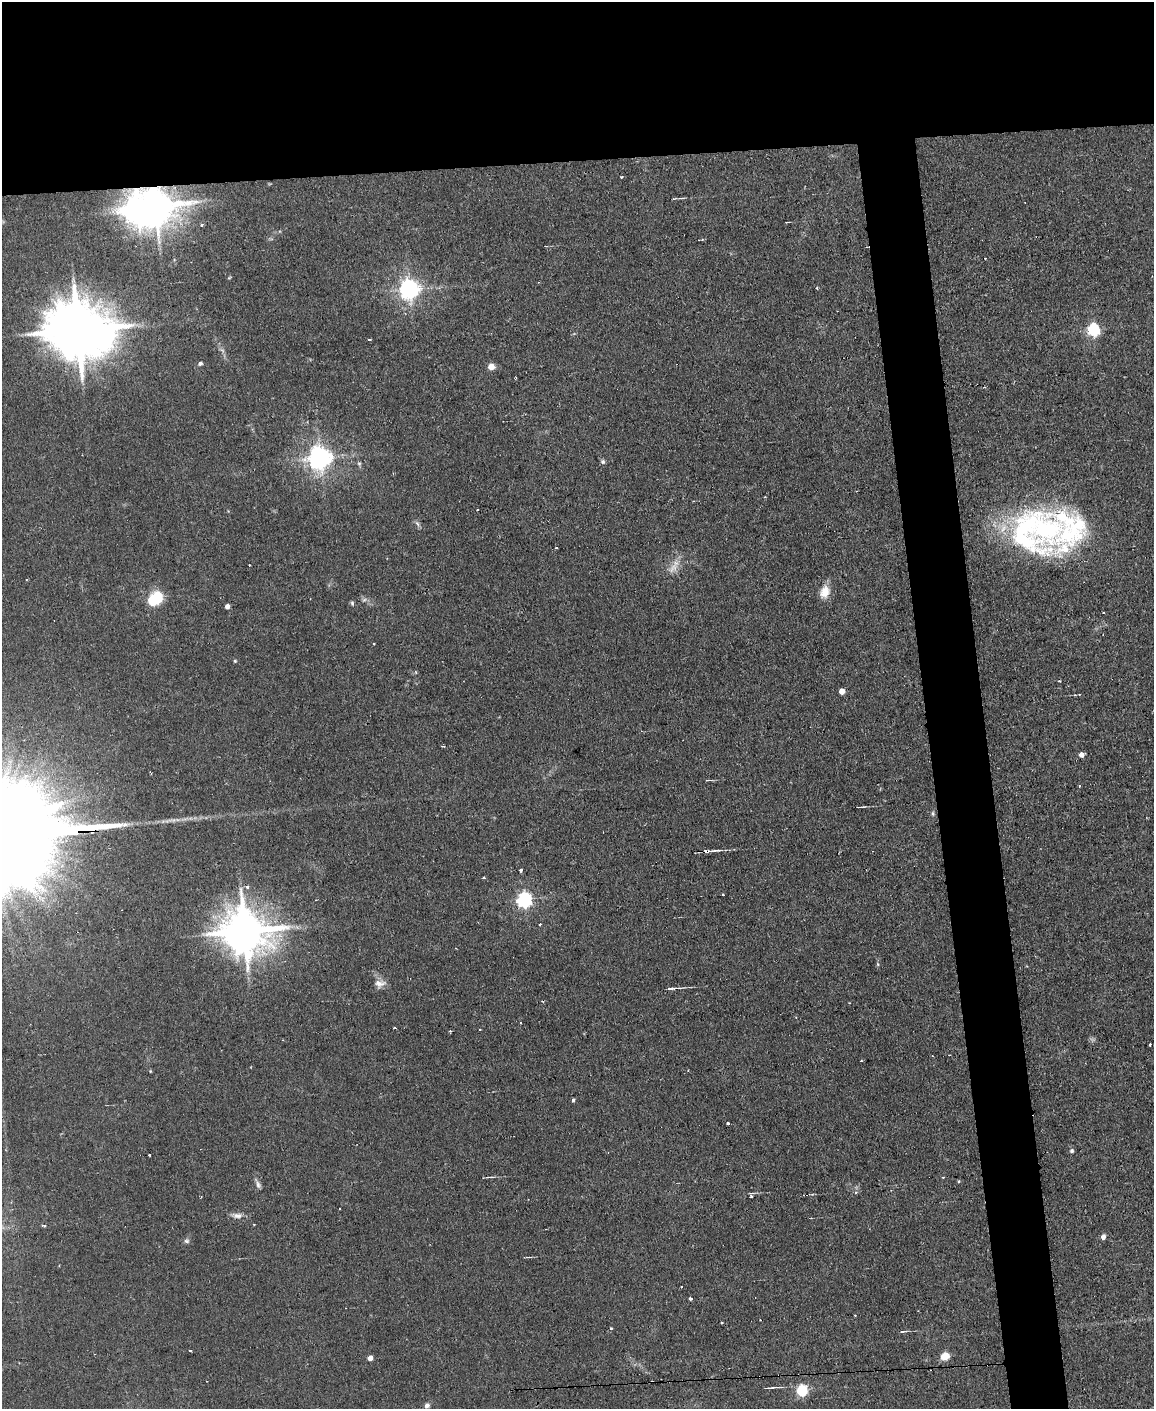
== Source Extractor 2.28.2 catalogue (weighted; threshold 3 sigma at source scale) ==
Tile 2 of 4 x 3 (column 2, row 1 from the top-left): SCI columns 1153-2304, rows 3047-4453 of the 4609 x 4577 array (HDU 1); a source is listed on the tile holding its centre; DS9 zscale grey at full resolution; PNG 1156 x 1411 px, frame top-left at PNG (2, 2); no overlay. Shown black and unused: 16% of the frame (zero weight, under 2 of 3 exposures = <1% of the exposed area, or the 3 px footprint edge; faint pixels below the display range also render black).
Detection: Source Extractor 2.28.2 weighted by HDU 2 'WHT'; one run over the whole footprint, this tile lists its part. Background 0.0454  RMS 0.0051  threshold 0.0229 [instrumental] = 3 sigma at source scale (4.5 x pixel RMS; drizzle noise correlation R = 1.50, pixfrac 1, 0.05/0.05 arcsec/px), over >= 5 px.
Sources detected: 87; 1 too faint to see at this stretch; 2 inside a brighter object's white glare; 5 cosmic-ray / hot-pixel residue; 1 long thin detection or spike segment (spike, bleed or trail) — not listed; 2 inside a brighter listed object's ellipse — not listed separately; the other 76 listed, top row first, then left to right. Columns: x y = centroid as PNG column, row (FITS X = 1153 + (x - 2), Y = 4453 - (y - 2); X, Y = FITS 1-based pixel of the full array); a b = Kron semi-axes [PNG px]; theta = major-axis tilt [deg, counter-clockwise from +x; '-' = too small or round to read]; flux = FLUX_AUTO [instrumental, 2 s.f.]
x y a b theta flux
621 177 3 3 - 0.65
681 198 9 3 -3 0.89
156 206 11 10 - 1400
787 222 4 2 - 0.45
201 225 4 4 - 0.68
985 258 2 2 - 0.51
817 288 4 3 - 0.71
409 289 7 7 - 330
78 330 19 16 -8 4000
1093 330 6 5 - 85
369 340 3 3 - 0.98
200 363 6 5 - 1.2
491 367 5 5 - 7.8
320 458 7 7 - 460
603 462 6 6 - 1.2
359 464 6 5 - 0.91
417 524 8 4 -45 1.2
1073 530 77 33 49 59
1025 533 64 47 -86 85
556 548 3 2 - 0.62
673 568 18 10 48 5.6
825 592 16 12 69 7
157 597 6 5 - 49
364 600 7 4 19 1
352 603 6 5 - 0.82
227 606 4 4 - 2.6
374 644 3 2 - 0.48
235 661 4 4 - 0.59
842 691 5 4 - 5.1
443 746 3 3 - 0.59
1081 754 5 5 - 2.5
1079 786 4 3 - 0.57
863 807 9 3 5 0.72
933 814 6 5 - 0.92
708 851 14 3 3 5.1
521 870 3 3 - 1.3
484 878 4 3 - 0.45
247 886 4 3 - 1.8
723 895 3 2 - 0.59
525 900 6 6 - 150
540 924 3 3 - 0.71
245 931 14 13 - 2100
878 964 6 4 -88 0.7
380 984 14 11 9 3.8
672 988 15 3 3 2.8
394 1028 3 3 - 1.6
480 1029 3 2 - 0.67
450 1031 3 3 - 0.82
1150 1044 3 2 - 1.1
150 1071 5 3 - 0.41
573 1100 4 3 - 0.88
728 1123 3 3 - 1.9
1072 1151 5 5 - 1.2
149 1155 3 3 - 0.98
491 1177 10 2 0 0.85
943 1177 3 3 - 0.53
958 1181 5 3 - 0.49
258 1184 13 6 -70 1.9
751 1195 7 4 73 1.2
340 1209 3 2 - 0.53
237 1216 12 7 0 2.8
254 1224 2 2 - 0.45
43 1225 5 3 - 1.1
1103 1237 5 4 - 2.4
187 1241 7 6 - 1.3
528 1257 11 2 0 0.75
681 1287 3 2 - 0.38
690 1298 4 3 - 1.5
721 1323 3 2 - 0.58
611 1328 3 3 - 0.7
903 1331 11 3 6 1
190 1350 3 3 - 1.4
945 1356 5 5 - 22
370 1358 4 4 - 3.4
802 1391 6 5 - 53
427 1405 7 6 - 1.9
Overlapping masked pixels (flux is a lower limit): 2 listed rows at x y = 156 206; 708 851